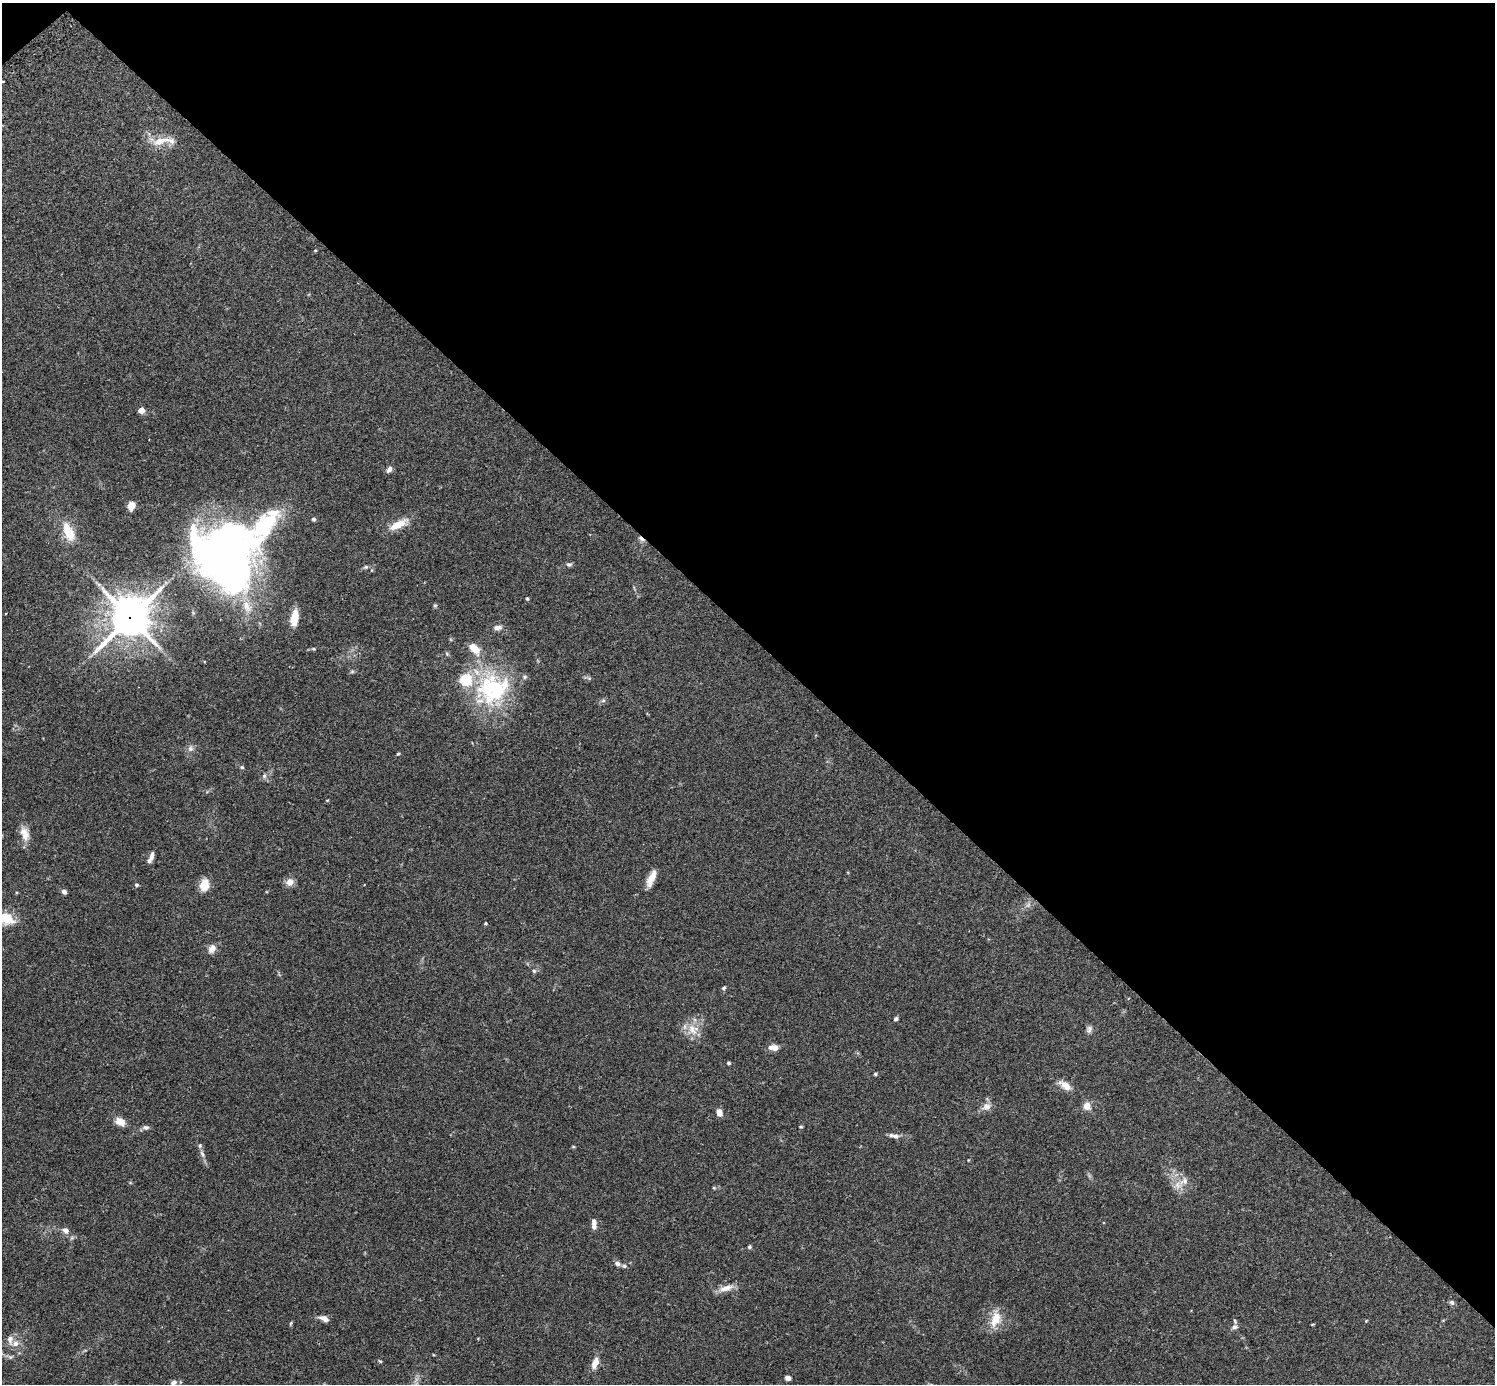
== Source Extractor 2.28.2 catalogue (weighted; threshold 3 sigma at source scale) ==
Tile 3 of 4 x 4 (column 3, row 1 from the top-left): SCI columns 3025-4517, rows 4337-5718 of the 6041 x 6040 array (HDU 1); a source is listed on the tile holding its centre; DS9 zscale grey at full resolution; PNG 1497 x 1386 px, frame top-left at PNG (2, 3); no overlay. Shown black and unused: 46% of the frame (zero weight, under 2 of 3 exposures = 2% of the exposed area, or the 3 px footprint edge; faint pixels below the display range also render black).
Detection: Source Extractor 2.28.2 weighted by HDU 2 'WHT'; one run over the whole footprint, this tile lists its part. Background 0.101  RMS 0.0058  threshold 0.0263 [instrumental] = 3 sigma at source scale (4.5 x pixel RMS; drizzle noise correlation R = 1.50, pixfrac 1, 0.05/0.05 arcsec/px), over >= 5 px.
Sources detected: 87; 1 cosmic-ray / hot-pixel residue — not listed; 11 inside a brighter listed object's ellipse — not listed separately; the other 75 listed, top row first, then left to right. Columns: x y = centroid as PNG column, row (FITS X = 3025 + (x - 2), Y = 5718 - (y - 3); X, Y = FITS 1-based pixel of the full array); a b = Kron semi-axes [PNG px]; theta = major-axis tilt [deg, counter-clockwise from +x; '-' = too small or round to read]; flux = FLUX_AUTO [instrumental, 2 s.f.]
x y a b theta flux
2 81 3 3 - 0.97
160 141 21 10 18 8.3
315 250 4 3 - 0.63
141 410 4 4 - 6.9
389 469 9 5 51 1.9
131 506 8 7 - 4.6
314 519 5 5 - 1
398 524 23 8 27 9.8
68 532 27 12 -66 12
227 557 63 56 -73 360
569 564 8 6 17 1.3
366 567 7 5 26 1
527 598 3 3 - 0.91
435 605 6 4 0 0.72
130 618 16 14 49 1100
294 618 19 8 80 8.7
497 628 10 6 5 2.7
313 649 5 4 - 0.66
475 649 17 10 -45 7.7
447 654 6 4 -72 0.74
352 672 6 4 1 0.81
493 689 44 41 -70 61
603 701 6 4 2 1
190 749 8 7 - 2.2
398 754 5 3 - 0.59
242 767 6 4 -21 0.85
264 776 7 6 - 1.4
25 834 20 11 -71 6.4
151 856 11 5 76 2.5
651 879 20 7 66 6.2
290 882 9 8 - 4.1
136 885 4 4 - 1.1
204 885 12 9 76 8.8
64 892 5 4 - 2
1028 905 8 5 45 1.7
6 918 23 14 -19 14
485 923 4 4 - 0.66
212 949 12 9 57 3.7
534 971 5 5 - 0.96
724 988 6 5 - 1
896 1019 5 4 - 1.3
693 1029 18 15 -45 8.7
1089 1029 10 7 71 2
774 1047 12 6 -4 4.5
728 1063 4 3 - 1.1
875 1074 4 4 - 0.89
1065 1085 17 8 -35 5.6
1087 1106 8 8 - 4.9
986 1107 12 10 11 3.7
719 1113 7 6 - 4.4
120 1121 10 8 -29 6.1
146 1127 9 6 0 1.6
801 1127 5 3 - 0.57
895 1136 10 6 -10 2.4
573 1147 5 3 - 0.54
202 1154 9 5 -63 1.7
1184 1181 13 10 35 5.1
714 1188 5 4 - 0.56
594 1224 12 6 -88 3.1
66 1231 8 7 - 2.8
749 1247 5 4 - 1.1
617 1263 8 6 -17 1.9
726 1288 21 8 16 5.4
1452 1302 7 6 - 1.4
324 1319 12 6 -25 3.1
995 1319 22 12 66 9.8
291 1323 5 4 - 0.68
1312 1324 3 2 - 0.71
1235 1327 9 6 17 1.6
10 1339 11 8 -87 3.1
10 1357 6 5 - 1.1
380 1361 6 3 -35 0.61
595 1363 13 7 68 5.2
788 1378 6 5 - 2.2
174 1382 9 6 20 2.1
Overlapping masked pixels (flux is a lower limit): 1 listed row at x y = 130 618
Isophote crosses this tile's border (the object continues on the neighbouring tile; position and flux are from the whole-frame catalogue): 2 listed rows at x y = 2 81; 6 918